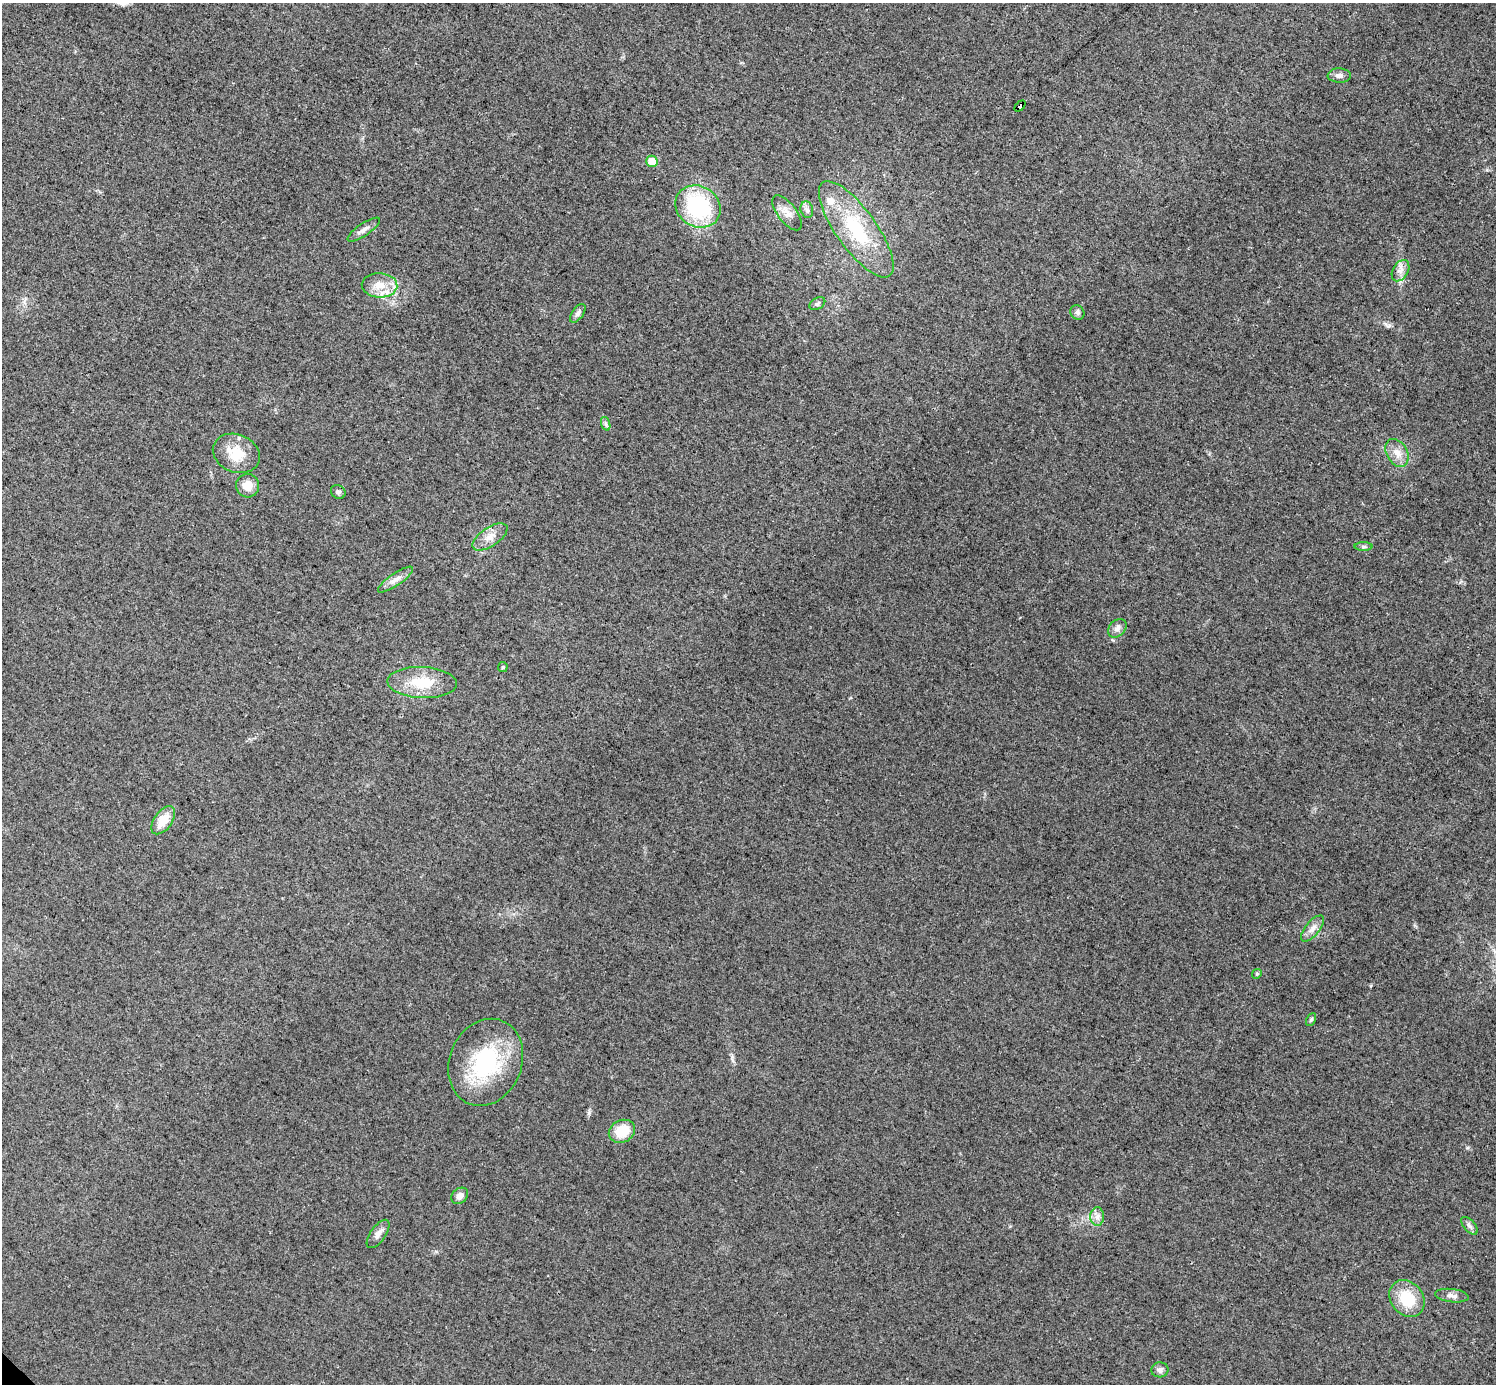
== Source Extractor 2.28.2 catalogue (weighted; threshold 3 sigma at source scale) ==
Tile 10 of 4 x 4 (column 2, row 3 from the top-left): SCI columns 1495-2988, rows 1537-2918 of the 5979 x 5979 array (HDU 1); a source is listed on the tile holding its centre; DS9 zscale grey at full resolution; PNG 1498 x 1386 px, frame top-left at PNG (2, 3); each listed source drawn as its Kron ellipse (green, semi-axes under 4 px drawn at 4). Shown black and unused: <1% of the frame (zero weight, under 3 of 4 exposures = <1% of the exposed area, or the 3 px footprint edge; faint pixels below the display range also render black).
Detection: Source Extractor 2.28.2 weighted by HDU 2 'WHT'; one run over the whole footprint, this tile lists its part. Background 0.0162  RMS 0.0049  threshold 0.022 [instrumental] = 3 sigma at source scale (4.5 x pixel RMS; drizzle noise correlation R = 1.50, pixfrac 1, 0.05/0.05 arcsec/px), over >= 5 px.
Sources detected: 39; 1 cosmic-ray / hot-pixel residue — neither listed nor drawn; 1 inside a brighter listed object's ellipse — not listed separately; the other 37 listed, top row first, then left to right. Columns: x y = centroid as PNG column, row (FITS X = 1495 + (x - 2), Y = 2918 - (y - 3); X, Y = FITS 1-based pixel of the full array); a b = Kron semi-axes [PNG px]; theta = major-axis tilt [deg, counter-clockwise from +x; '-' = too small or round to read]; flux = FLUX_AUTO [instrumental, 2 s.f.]
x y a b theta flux
1339 76 11 7 -2 2.3
1020 106 6 3 44 33
652 161 6 5 - 7.1
698 206 23 20 -31 50
807 210 8 6 -73 1.5
787 213 21 9 -52 4.4
856 229 57 20 -54 33
364 230 19 6 34 2.7
1401 271 11 7 59 3
379 285 18 12 -3 8
817 304 8 5 30 1.1
1077 312 7 6 - 1.4
578 313 11 5 54 1.8
606 424 7 4 -71 1
236 453 24 19 -23 12
1397 453 15 10 -60 5
248 486 12 11 - 6.2
338 492 8 6 -34 1.3
490 537 20 9 34 5.2
1364 547 9 4 0 0.94
396 580 21 6 34 3.4
1117 628 10 8 45 2.3
503 667 5 5 - 0.59
422 683 35 15 -3 17
163 820 16 9 54 8.9
1313 928 16 7 50 3.3
1257 974 5 4 - 0.59
1311 1019 7 4 62 0.92
486 1062 45 36 67 47
622 1131 13 11 24 12
460 1196 9 7 42 2.8
1097 1217 9 7 90 2.5
1469 1226 11 5 -48 1.6
378 1234 16 7 55 2.9
1452 1296 17 6 -7 2.6
1407 1298 20 16 -50 16
1160 1370 8 7 - 2
Overlapping masked pixels (flux is a lower limit): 1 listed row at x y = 1020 106
Unlisted compact peaks at least as high as the median listed source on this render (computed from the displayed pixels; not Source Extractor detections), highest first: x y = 589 1113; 1388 326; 1467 1148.